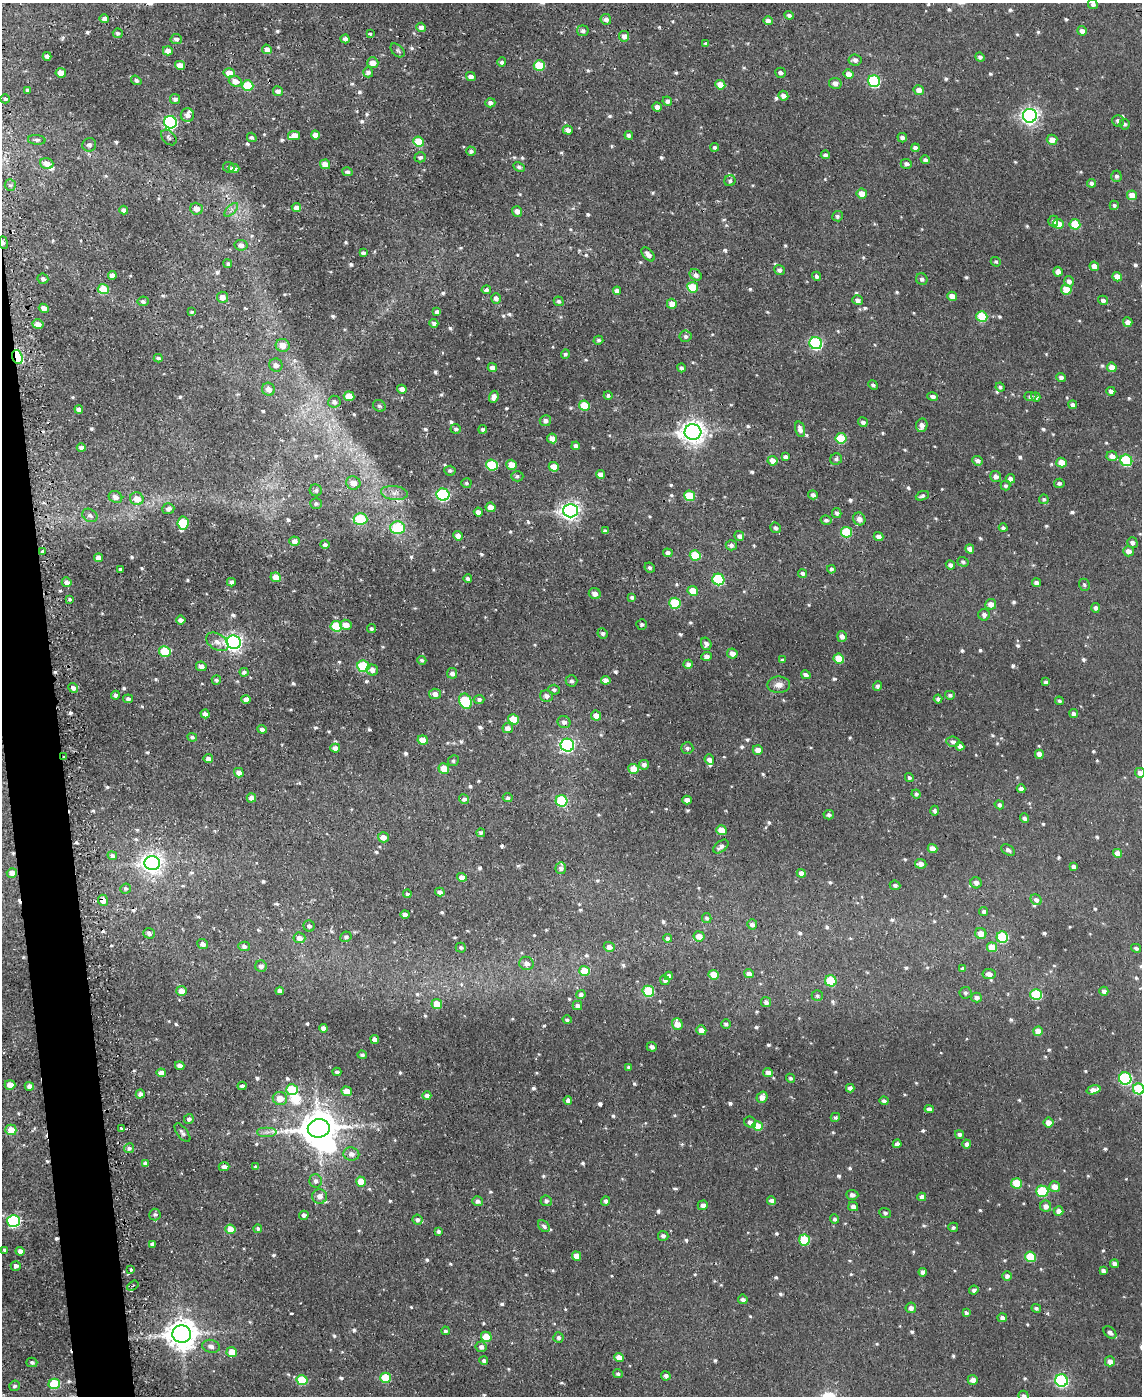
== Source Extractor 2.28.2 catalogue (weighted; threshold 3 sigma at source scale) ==
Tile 7 of 4 x 3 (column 3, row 2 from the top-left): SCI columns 2283-3422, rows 1518-2911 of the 4589 x 4550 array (HDU 1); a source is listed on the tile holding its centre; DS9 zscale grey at full resolution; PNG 1144 x 1398 px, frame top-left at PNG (2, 3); each listed source drawn as its Kron ellipse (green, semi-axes under 4 px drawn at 4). Shown black and unused: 3% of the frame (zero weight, under 2 of 3 exposures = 2% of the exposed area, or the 3 px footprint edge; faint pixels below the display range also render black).
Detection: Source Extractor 2.28.2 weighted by HDU 2 'WHT'; one run over the whole footprint, this tile lists its part. Background 0.00839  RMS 0.005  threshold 0.0223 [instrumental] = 3 sigma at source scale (4.5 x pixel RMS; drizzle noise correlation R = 1.50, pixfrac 1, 0.05/0.05 arcsec/px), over >= 5 px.
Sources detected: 833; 2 inside a brighter object's white glare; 5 cosmic-ray / hot-pixel residue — neither listed nor drawn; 4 inside a brighter listed object's ellipse — not listed separately; of the other 822, all 500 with FLUX_AUTO >= 0.996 (the completeness limit of this list) listed and drawn (322 fainter detections not listed), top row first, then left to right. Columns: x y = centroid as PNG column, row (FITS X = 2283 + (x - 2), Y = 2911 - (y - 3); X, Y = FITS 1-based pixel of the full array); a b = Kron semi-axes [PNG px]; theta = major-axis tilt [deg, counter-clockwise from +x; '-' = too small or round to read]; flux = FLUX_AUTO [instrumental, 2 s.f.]
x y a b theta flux
1093 4 5 4 - 1.5
789 15 5 4 - 1.3
104 19 5 4 - 2.3
606 19 5 5 - 2.1
768 21 5 4 - 2.3
421 27 5 4 - 2.3
583 31 6 5 - 1.5
1082 31 5 4 - 2.4
118 33 5 5 - 1.3
370 33 3 3 - 1.3
624 36 5 5 - 2.8
176 39 5 5 - 1.7
345 39 4 4 - 1.8
706 44 4 3 - 1
267 49 5 4 - 3.3
397 50 8 5 -45 1.1
168 51 5 4 - 3.5
47 56 4 4 - 1.5
980 57 5 4 - 1.3
855 60 6 5 - 2.1
502 62 4 4 - 1.1
373 63 6 5 - 4.6
180 65 5 4 - 3.8
539 65 5 5 - 20
368 72 5 5 - 1.6
61 73 5 4 - 5.1
229 73 6 5 - 7
780 73 5 5 - 1.6
848 74 5 4 - 3.5
471 77 5 4 - 2.2
136 80 5 4 - 1.2
235 81 7 5 -23 4.2
874 81 6 6 - 50
835 83 6 5 - 2.4
720 85 5 4 - 6.6
248 86 5 5 - 20
27 90 4 3 - 1.2
919 90 5 5 - 3.4
278 91 5 5 - 2.3
783 96 5 4 - 2.7
5 99 5 4 - 1.1
175 99 5 5 - 1.5
667 101 5 4 - 1.9
490 103 5 4 - 1.7
657 107 4 4 - 2.9
187 115 7 6 - 3.1
1030 116 7 7 - 190
1118 121 6 6 - 1.5
170 122 6 6 - 96
1124 124 5 5 - 1.1
568 130 5 4 - 2.6
315 135 4 4 - 3.1
629 135 4 4 - 1.2
294 136 6 4 11 5.4
169 137 9 6 -46 1.3
252 137 5 4 - 1.1
902 138 5 4 - 1.7
37 140 9 4 -4 1.4
1052 140 5 5 - 4.2
418 142 5 5 - 15
89 145 7 6 - 1.9
715 147 4 4 - 1.3
915 148 4 4 - 1.9
471 151 5 4 - 1.2
825 155 4 4 - 1.4
420 157 6 5 - 1.2
925 160 5 4 - 1.3
47 163 7 5 -17 4.7
325 164 5 4 - 6.2
906 164 6 5 - 1.8
229 167 6 5 - 1.1
519 167 6 4 -26 1.1
234 168 5 4 - 2.5
347 172 5 4 - 1.3
1116 176 5 5 - 1.4
730 181 5 5 - 1.2
1092 183 4 4 - 1.8
10 185 6 5 - 1.3
862 193 5 5 - 4.6
1132 195 5 5 - 6.3
1114 205 4 4 - 1
296 208 4 4 - 3.1
196 209 6 6 - 3.9
124 210 4 4 - 1.9
231 210 9 4 45 1.5
517 211 5 5 - 2.4
838 216 5 5 - 1.2
1053 221 5 5 - 1.5
1058 224 5 4 - 6.9
1075 224 5 5 - 17
3 243 6 3 -83 1.1
241 245 6 5 - 2.5
363 253 4 4 - 1.4
648 254 8 5 -48 2.4
996 262 5 4 - 1
228 264 4 4 - 1
1094 266 5 4 - 3.7
779 270 5 5 - 1.7
1058 272 5 4 - 2.8
112 275 4 4 - 2.7
696 275 6 5 - 2.1
817 276 5 4 - 1.3
1117 277 5 4 - 4.7
43 279 5 5 - 1.6
922 279 6 5 - 1.6
1069 281 5 5 - 2.2
693 287 5 5 - 16
103 289 5 5 - 14
1066 289 5 5 - 9.5
486 290 5 4 - 1.6
617 291 4 4 - 2.1
952 296 5 4 - 4.6
222 297 5 5 - 3.3
496 298 5 5 - 2
858 300 5 4 - 2.2
1103 300 5 4 - 1.9
143 301 5 5 - 1.3
559 301 5 4 - 1.3
672 304 5 5 - 4.5
44 308 5 4 - 3.2
192 312 3 3 - 1.5
437 312 4 4 - 1.7
982 317 5 5 - 23
1128 322 5 4 - 3.2
434 323 4 4 - 1.6
38 324 5 4 - 4.5
686 336 6 5 - 1.4
598 340 5 4 - 1.1
816 343 6 6 - 74
283 345 7 6 - 5
565 354 4 4 - 1.1
17 357 7 5 -70 25
158 358 4 3 - 1.1
276 365 7 6 - 2.4
1112 367 5 4 - 5.5
492 368 4 4 - 2.9
681 368 4 4 - 1.4
1061 377 5 4 - 1.9
873 385 5 4 - 1.1
1000 387 4 4 - 1.1
269 389 7 6 - 3.1
402 389 5 4 - 2.2
1111 391 4 4 - 1.9
349 396 5 5 - 10
608 396 4 4 - 1.1
1030 396 6 4 -1 1.3
494 397 6 4 69 2.9
933 397 5 4 - 1.6
1036 397 5 4 - 1.5
334 402 6 6 - 1.8
1073 405 4 4 - 2.2
379 406 6 5 - 1
584 406 5 5 - 15
79 409 4 4 - 2.3
545 421 6 5 - 2
863 422 5 4 - 1.7
922 425 7 5 80 3.1
456 429 5 5 - 1.1
483 429 4 3 - 1.3
800 429 8 5 -75 2.6
693 432 8 7 - 430
552 438 5 4 - 4.1
841 438 5 5 - 18
576 446 4 4 - 2.2
81 448 4 4 - 2
1112 456 5 5 - 3.7
785 457 4 4 - 1.5
836 459 6 5 - 1.2
1126 460 6 5 - 33
773 461 5 4 - 3.8
978 461 6 4 -22 2
1061 463 5 5 - 7.5
492 465 6 5 - 24
512 465 5 5 - 7.4
554 467 5 5 - 5.4
450 471 5 5 - 1.1
600 474 4 4 - 2.8
517 476 6 5 - 1
995 477 6 5 - 1.9
1010 479 5 4 - 2.4
353 483 7 6 - 5.1
466 483 5 5 - 1.1
1059 483 5 4 - 1.3
1006 486 5 5 - 1.2
316 490 6 6 - 1.1
394 493 13 7 -6 3.4
443 495 6 6 - 68
813 495 5 4 - 1.8
690 496 5 5 - 18
922 496 7 4 21 1.3
115 497 7 5 -24 2.7
137 499 7 6 - 6.5
1044 499 5 4 - 1
316 503 6 5 - 1.1
491 507 5 4 - 4.1
168 509 6 5 - 1.9
570 511 7 7 - 240
478 512 5 4 - 3.1
837 513 5 4 - 1.4
90 515 8 6 -32 1.6
360 519 7 6 - 24
859 519 6 6 - 3
826 520 5 4 - 1.3
183 523 6 5 - 21
398 528 7 6 - 24
775 528 5 5 - 1.3
1003 528 4 4 - 1.2
605 531 4 4 - 1.4
846 532 5 5 - 24
458 536 5 4 - 2.8
739 536 5 5 - 1.7
879 536 5 4 - 2.3
294 541 5 4 - 2.3
1132 543 6 5 - 1.8
325 545 4 4 - 1.1
731 545 5 5 - 1.7
970 549 4 4 - 3.5
42 551 3 3 - 7.2
1128 551 5 5 - 2.9
668 553 5 4 - 1.7
695 555 5 5 - 14
98 558 4 4 - 3.6
963 562 6 4 -19 1.1
950 565 5 4 - 1.7
650 568 5 4 - 1.1
120 569 3 3 - 1.3
831 569 4 4 - 1
803 573 5 4 - 1.1
276 577 5 5 - 6.3
468 579 4 4 - 1.1
718 579 6 6 - 43
67 582 5 5 - 3
231 582 4 4 - 1.5
1036 583 4 4 - 1.7
1084 585 6 5 - 1
693 591 5 5 - 8.6
595 594 6 5 - 2.6
632 597 4 3 - 1
69 599 3 3 - 12
675 603 6 5 - 24
991 604 5 5 - 3.1
1095 608 5 4 - 1.6
984 615 6 5 - 1.8
181 620 5 4 - 2.5
642 624 5 5 - 1.1
346 625 6 5 - 4.2
336 626 6 5 - 21
371 629 4 4 - 1
603 633 5 5 - 1.3
842 636 5 5 - 2.4
217 642 12 8 -33 3.1
234 642 7 6 - 220
706 644 6 5 - 1.9
165 651 6 5 - 20
732 653 5 5 - 3.4
707 656 5 4 - 1.8
839 659 5 5 - 12
422 660 4 3 - 1
782 660 4 4 - 1.1
688 664 4 4 - 2
201 666 5 5 - 2.5
363 666 6 5 - 32
372 670 6 5 - 2.4
244 672 4 4 - 1.5
452 673 5 5 - 2.1
806 675 5 4 - 1.9
216 680 4 4 - 1
606 680 5 4 - 2.4
571 681 6 5 - 1.3
1046 682 4 4 - 1.5
779 685 11 8 1 3.4
877 686 5 4 - 1.4
73 688 5 4 - 1.9
554 690 5 5 - 1.2
435 694 6 5 - 2.9
115 695 4 4 - 1.6
950 695 5 4 - 1.3
546 696 6 5 - 2.4
128 699 5 4 - 1.4
246 699 4 4 - 3.3
938 699 4 4 - 1.5
479 700 5 4 - 1.2
465 701 8 6 -68 28
1059 701 4 4 - 1.2
205 714 4 4 - 2.1
1073 714 4 4 - 1.3
596 716 5 5 - 5
513 719 5 5 - 10
564 722 6 6 - 2.2
508 728 5 5 - 3.5
262 729 5 4 - 1.9
192 737 5 4 - 1
423 740 5 4 - 6.5
953 742 7 5 -8 1.7
567 745 7 6 - 120
960 746 4 4 - 2.3
335 748 5 4 - 2.5
687 748 6 6 - 1.2
758 750 5 4 - 3.6
1039 754 4 4 - 4
64 756 3 2 - 1.8
208 759 5 4 - 2.5
709 760 5 5 - 2.7
453 761 5 5 - 1
644 765 5 5 - 2
444 769 5 5 - 7.6
634 769 5 4 - 8.7
239 773 5 4 - 3.2
1140 773 5 5 - 2.4
909 778 4 4 - 1.2
1021 789 4 4 - 2.1
916 794 4 4 - 1.2
251 798 5 4 - 3.2
508 798 5 4 - 1.1
464 799 5 5 - 1.6
687 800 4 4 - 2.8
561 801 6 5 - 34
999 805 5 4 - 1.4
935 811 5 4 - 1.5
829 815 5 4 - 1.3
1024 818 5 4 - 1.6
721 830 5 5 - 7
481 833 4 4 - 1.2
383 837 5 5 - 4.3
721 846 9 5 39 2.1
933 849 5 4 - 4.6
1008 850 7 5 -32 1.5
1117 853 4 4 - 4.1
112 856 5 4 - 1.4
152 863 8 7 - 310
921 864 6 4 -7 2.5
1073 867 4 4 - 2.1
561 868 6 5 - 1.8
12 873 5 4 - 3.5
801 873 4 4 - 2.4
462 877 5 4 - 4
976 883 5 5 - 2.1
895 885 5 4 - 1.3
126 888 5 5 - 1.3
440 892 5 4 - 2.2
407 894 4 3 - 1.1
103 900 6 5 - 4
1036 900 6 5 - 2
984 911 4 4 - 1.1
405 914 4 4 - 2
707 918 5 4 - 1
752 924 5 5 - 2.1
309 926 6 5 - 1.4
149 933 6 5 - 1.4
981 934 5 5 - 5.1
699 936 5 5 - 4.4
346 937 6 5 - 1.2
1002 937 6 5 - 33
299 938 6 5 - 3.5
668 938 4 4 - 1.6
203 944 5 5 - 2.5
244 946 5 5 - 1.7
609 947 5 5 - 2.4
992 947 5 4 - 8.9
461 948 5 5 - 1
1136 948 5 4 - 1.2
526 963 7 6 - 2.8
261 966 6 5 - 1.9
963 969 4 4 - 1.4
584 971 5 5 - 10
749 974 5 4 - 2.7
989 974 6 5 - 2.9
714 975 5 4 - 8.2
669 976 4 4 - 1.5
665 980 5 4 - 1.5
831 981 6 5 - 25
181 991 5 4 - 5.1
280 991 4 4 - 2.5
648 991 6 5 - 31
1104 991 4 4 - 1.7
965 993 6 5 - 1.1
1036 994 6 5 - 30
581 995 4 4 - 1.6
817 996 5 5 - 1.2
976 997 5 5 - 2.2
766 1002 5 5 - 1.9
437 1004 5 5 - 10
577 1005 5 4 - 2
567 1020 4 4 - 1.2
677 1024 6 5 - 6.3
726 1024 5 4 - 1.2
323 1028 4 4 - 2.3
701 1030 5 4 - 4
1038 1031 5 4 - 5.5
375 1039 4 4 - 2.8
652 1047 5 4 - 1.8
362 1055 4 4 - 1.1
180 1066 5 4 - 2.6
628 1067 3 3 - 1
337 1072 4 4 - 1.3
768 1072 5 4 - 3.1
161 1073 5 4 - 3.3
790 1078 4 4 - 1
1125 1078 6 6 - 67
10 1085 5 4 - 5.3
29 1086 5 4 - 3.3
242 1086 4 4 - 1.8
850 1088 4 4 - 1.9
1139 1089 6 5 - 28
292 1090 6 5 - 26
1094 1090 7 4 16 4.5
346 1091 5 4 - 5
140 1094 4 4 - 2.3
427 1096 4 4 - 2.1
762 1097 6 5 - 3.7
280 1098 7 6 - 5.9
568 1100 4 4 - 1.9
884 1101 4 4 - 1.6
929 1109 4 4 - 1.9
835 1117 5 4 - 1.1
189 1119 5 5 - 1.7
750 1122 6 5 - 2.3
1048 1123 5 5 - 3.9
758 1126 5 5 - 9.1
319 1128 11 9 8 1500
121 1129 3 3 - 3
11 1130 5 5 - 8.5
267 1132 10 5 0 1.9
182 1133 11 5 -53 1.6
959 1134 4 4 - 1.5
897 1144 4 4 - 2.2
967 1144 4 4 - 1.9
129 1148 5 5 - 1.4
351 1154 8 6 -11 2.6
145 1163 3 3 - 1
224 1167 5 4 - 2.1
256 1167 4 4 - 1.4
316 1181 6 6 - 1.8
361 1182 5 5 - 8.9
1016 1183 5 5 - 19
1055 1187 5 5 - 5
1042 1191 6 5 - 25
852 1195 6 5 - 2
320 1196 7 7 - 3.2
922 1197 4 4 - 2.8
477 1201 5 5 - 1.8
546 1201 6 5 - 1.3
605 1201 4 4 - 1.3
772 1201 4 4 - 2.4
703 1205 5 5 - 2.4
853 1206 5 4 - 2.4
1046 1206 5 5 - 2.9
1059 1211 5 4 - 2.9
885 1213 6 5 - 1.1
155 1214 6 6 - 1.2
304 1215 5 4 - 1.6
835 1219 4 4 - 1.2
417 1220 5 5 - 1.7
14 1221 6 6 - 76
544 1226 7 5 -47 1.6
953 1227 5 4 - 1.3
230 1229 5 5 - 7.1
258 1229 4 4 - 1.2
438 1231 3 3 - 1.2
663 1236 5 5 - 1.6
804 1240 5 5 - 22
152 1244 4 4 - 1.6
5 1250 4 3 - 1.3
20 1251 4 4 - 3.2
576 1256 5 4 - 4.2
1030 1257 5 5 - 19
1114 1264 4 4 - 2.1
16 1266 5 4 - 2.1
131 1269 3 3 - 1.8
1103 1271 4 4 - 1.6
923 1272 4 4 - 2.4
1007 1276 5 5 - 1.8
133 1286 6 3 35 1.3
974 1290 4 4 - 1.4
743 1299 5 4 - 1.7
911 1308 5 5 - 2.2
1036 1308 5 4 - 1
966 1313 4 3 - 1.2
1002 1318 5 4 - 2
445 1331 4 4 - 1.1
1110 1332 7 5 -43 1.8
182 1334 9 8 - 870
486 1337 5 5 - 8.2
558 1338 5 5 - 1.3
211 1346 9 6 -14 2.5
481 1347 5 5 - 2.1
232 1352 5 5 - 6.8
619 1357 5 4 - 4.2
484 1360 4 4 - 1.4
1110 1361 5 5 - 3.3
32 1362 5 4 - 1.4
618 1374 5 4 - 1.1
666 1376 5 4 - 1.7
386 1378 5 5 - 17
302 1380 5 5 - 19
973 1380 5 5 - 2.8
1062 1381 6 6 - 79
54 1384 5 5 - 28
14 1386 5 5 - 1.2
1023 1396 5 4 - 1.2
Overlapping masked pixels (flux is a lower limit): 5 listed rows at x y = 3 243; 17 357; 42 551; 64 756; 103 900
Isophote crosses this tile's border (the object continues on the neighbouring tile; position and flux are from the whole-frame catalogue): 4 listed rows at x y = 1093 4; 1140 773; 1139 1089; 1023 1396